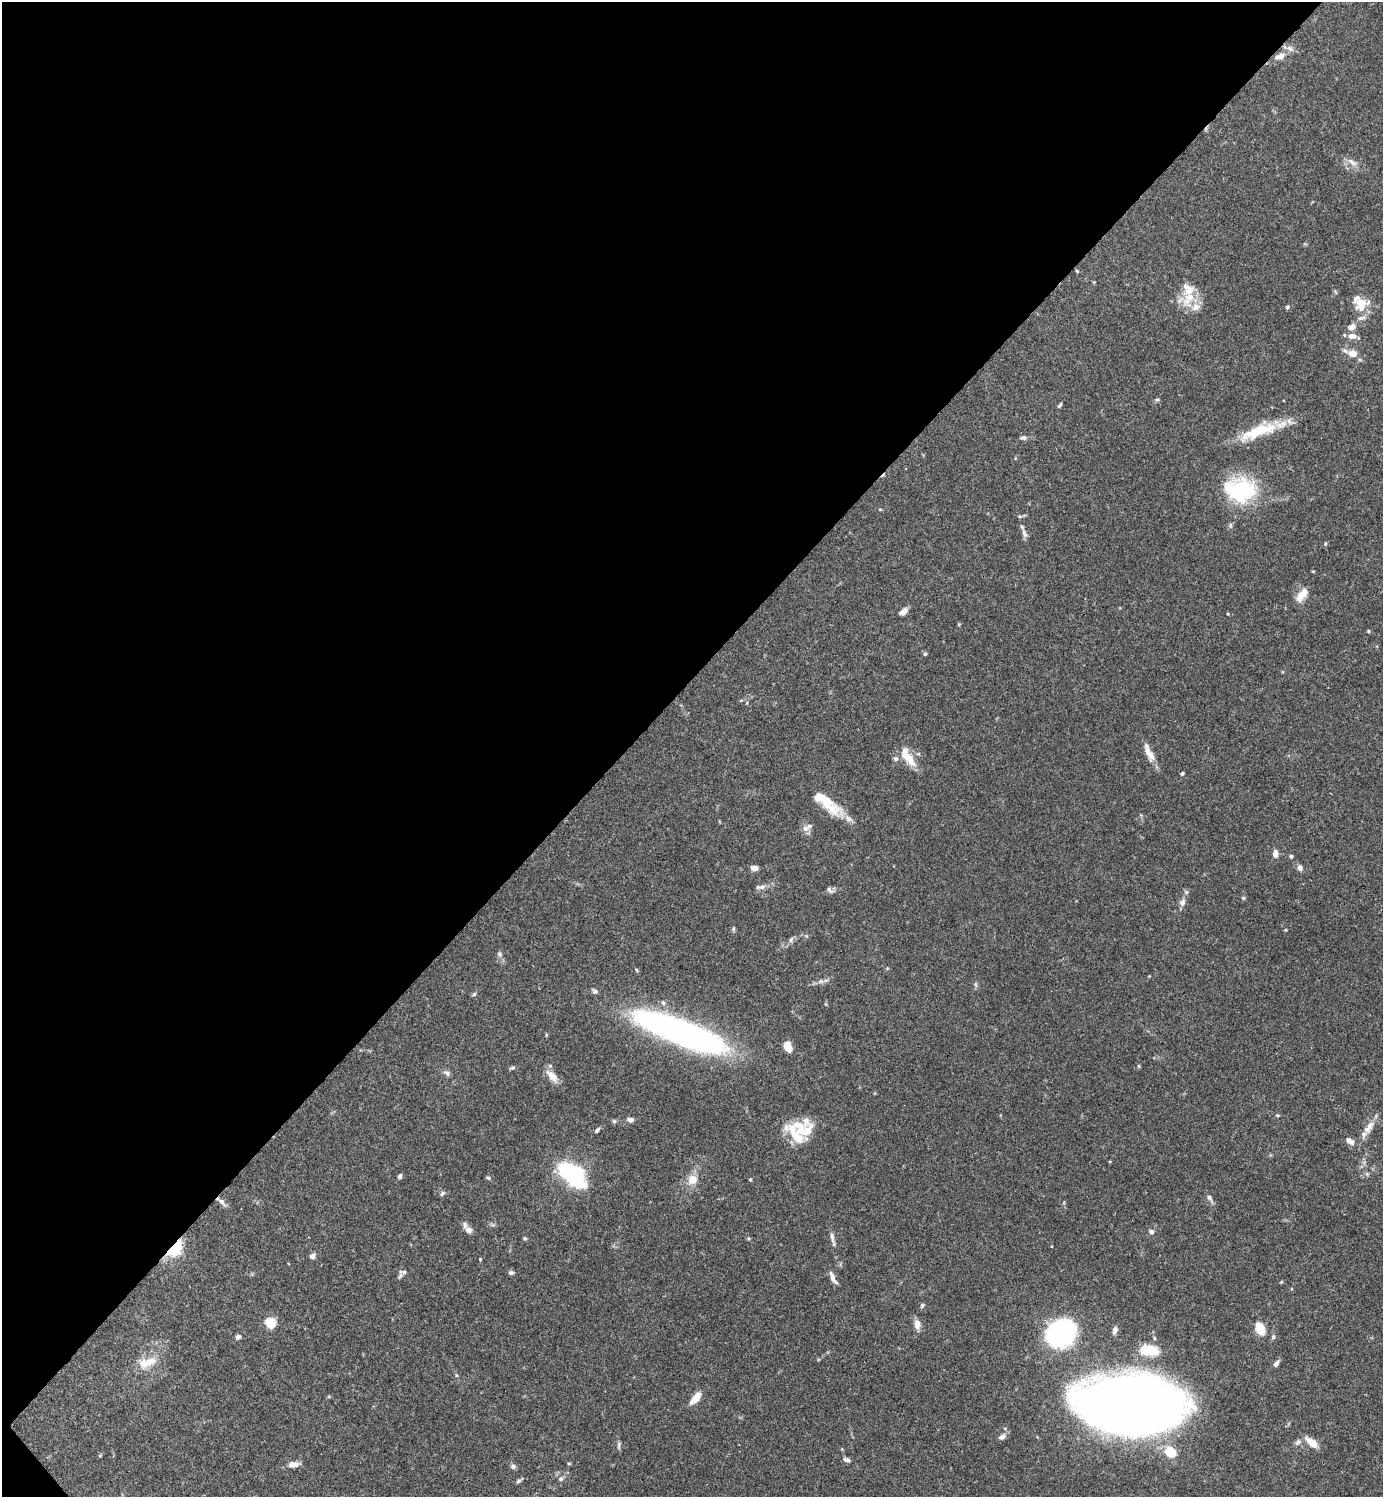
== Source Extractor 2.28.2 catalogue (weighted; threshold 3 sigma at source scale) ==
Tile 5 of 4 x 4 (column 1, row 2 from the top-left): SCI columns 300-1680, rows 2989-4483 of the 5981 x 5981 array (HDU 1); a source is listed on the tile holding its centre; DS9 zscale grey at full resolution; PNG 1385 x 1499 px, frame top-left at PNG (2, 2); no overlay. Shown black and unused: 46% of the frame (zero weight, under 3 of 4 exposures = <1% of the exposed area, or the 3 px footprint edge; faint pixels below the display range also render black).
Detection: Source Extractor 2.28.2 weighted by HDU 2 'WHT'; one run over the whole footprint, this tile lists its part. Background 0.066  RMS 0.0032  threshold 0.0144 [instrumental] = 3 sigma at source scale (4.5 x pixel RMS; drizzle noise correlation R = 1.50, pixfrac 1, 0.05/0.05 arcsec/px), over >= 5 px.
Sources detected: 123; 1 inside a brighter object's white glare — not listed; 14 inside a brighter listed object's ellipse — not listed separately; the other 108 listed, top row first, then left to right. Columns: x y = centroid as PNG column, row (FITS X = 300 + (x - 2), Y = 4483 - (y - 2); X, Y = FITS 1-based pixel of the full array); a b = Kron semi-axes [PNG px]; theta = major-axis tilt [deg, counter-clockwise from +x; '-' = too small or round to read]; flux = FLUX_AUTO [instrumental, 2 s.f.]
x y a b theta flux
1281 56 12 9 45 2.2
1352 162 17 6 -30 2.1
1077 271 5 3 - 0.32
1094 282 4 4 - 0.26
1189 297 30 14 60 7.2
1361 305 19 15 65 6.3
1287 307 5 4 - 0.59
1352 327 10 7 21 2.2
1352 336 11 7 -3 2.3
1345 351 10 5 -39 0.99
1353 353 7 5 -17 4
1157 400 6 5 - 0.51
1060 405 7 3 53 0.52
1258 431 54 14 21 14
1023 438 9 5 -8 0.77
1015 458 5 3 - 0.26
1242 491 34 33 - 25
1024 533 14 6 -70 1.3
1302 595 19 9 49 3.7
904 611 11 6 36 1.6
1228 614 4 3 - 0.3
959 624 5 4 - 0.3
1368 631 4 3 - 0.35
925 654 5 4 - 0.51
747 703 5 3 - 0.34
1149 753 26 8 -65 3.5
908 757 25 9 -55 6.5
896 759 7 6 - 0.83
1182 773 4 4 - 0.57
832 809 29 17 -31 7.7
805 828 10 8 24 1.6
1275 854 8 6 -89 2
1291 856 5 4 - 0.51
1300 867 8 7 - 1.1
754 868 8 5 -5 1.7
761 887 12 6 13 1.4
830 890 13 6 -31 0.95
1243 898 5 5 - 0.41
1182 902 10 8 75 1.6
733 929 7 4 84 0.51
791 940 9 5 63 0.86
499 954 9 6 -53 0.82
887 968 5 3 - 0.31
821 981 9 6 0 1.1
976 985 6 4 -71 0.54
595 991 8 5 -33 0.8
474 994 6 4 45 0.47
679 1031 97 22 -21 120
546 1035 5 3 - 0.29
787 1046 10 7 -67 4.3
1139 1066 6 4 -89 0.34
512 1068 7 5 11 0.6
447 1073 10 6 -40 1
552 1076 19 9 -46 3.2
1277 1115 5 4 - 0.41
630 1120 8 5 -8 1.3
614 1121 5 5 - 0.53
1370 1126 15 9 58 2.9
597 1130 7 4 46 0.74
797 1134 30 21 -67 12
1350 1141 13 7 -38 1.9
570 1173 27 12 -41 46
1367 1174 6 5 - 0.64
400 1176 6 4 63 0.74
488 1178 6 4 -22 0.49
692 1179 14 13 - 3.9
750 1180 5 4 - 0.35
442 1193 9 5 38 0.65
1209 1198 9 6 -59 1.1
221 1202 16 5 -43 1.5
493 1225 9 3 5 0.57
468 1230 8 7 - 1.6
1151 1232 7 6 - 0.99
832 1237 15 5 -77 1.5
525 1238 6 5 - 0.39
175 1249 20 12 46 11
312 1256 7 6 - 1.2
480 1259 4 4 - 0.26
403 1272 12 5 0 1.1
511 1273 6 5 - 0.78
833 1278 17 5 -64 1.9
1281 1282 5 3 - 0.3
922 1305 6 5 - 0.66
270 1323 5 5 - 24
917 1324 13 7 -85 2.2
1260 1328 12 8 -69 5.7
1115 1330 9 5 76 1.4
1061 1334 19 15 11 89
238 1337 6 5 - 1
1273 1337 6 5 - 0.65
1154 1338 5 4 - 0.39
1148 1350 19 10 -10 11
147 1363 29 13 20 6.3
1276 1363 9 5 53 1.1
456 1375 6 4 -72 0.38
696 1398 15 7 49 4.1
1125 1406 69 35 -4 820
1002 1437 9 6 30 1.4
1298 1442 9 7 41 1.1
1311 1442 16 8 -37 4
619 1445 13 4 90 0.76
1171 1452 16 12 -46 6.7
846 1460 10 6 -16 0.94
569 1463 5 4 - 0.38
294 1464 15 6 5 2.1
513 1466 7 6 - 0.83
561 1479 8 6 37 0.9
518 1481 7 5 44 0.68
Overlapping masked pixels (flux is a lower limit): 2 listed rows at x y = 221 1202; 175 1249